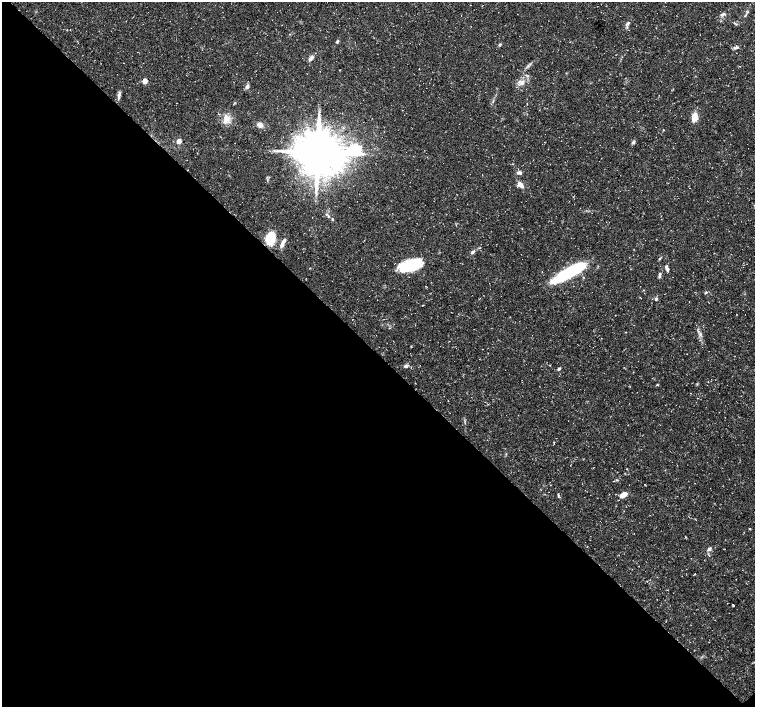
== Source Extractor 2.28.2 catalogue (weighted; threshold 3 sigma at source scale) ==
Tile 14 of 4 x 4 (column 2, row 4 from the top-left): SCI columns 1507-3011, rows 157-1565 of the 6028 x 6015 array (HDU 1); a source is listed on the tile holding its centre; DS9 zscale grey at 2 x 2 block average (1 PNG px = mean of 2 x 2 image px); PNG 757 x 709 px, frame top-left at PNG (2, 2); no overlay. Shown black and unused: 50% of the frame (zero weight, under 3 of 5 exposures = <1% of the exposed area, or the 3 px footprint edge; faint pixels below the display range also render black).
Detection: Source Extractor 2.28.2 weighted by HDU 2 'WHT'; one run over the whole footprint, this tile lists its part. Background 0.0424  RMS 0.0026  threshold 0.0117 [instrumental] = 3 sigma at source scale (4.5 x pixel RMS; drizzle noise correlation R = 1.50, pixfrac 1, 0.0396/0.0396 arcsec/px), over >= 5 px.
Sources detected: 44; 2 inside a brighter object's white glare — not listed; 1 inside a brighter listed object's ellipse — not listed separately; the other 41 listed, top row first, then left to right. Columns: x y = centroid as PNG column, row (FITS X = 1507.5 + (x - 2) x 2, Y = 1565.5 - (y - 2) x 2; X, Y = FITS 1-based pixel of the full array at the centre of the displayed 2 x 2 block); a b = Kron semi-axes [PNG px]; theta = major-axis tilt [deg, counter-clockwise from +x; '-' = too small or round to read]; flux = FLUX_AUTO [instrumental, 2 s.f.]
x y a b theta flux
722 14 6 4 9 1.2
745 15 4 2 - 0.52
628 23 4 3 - 0.7
337 41 5 3 - 0.78
500 45 4 3 - 0.69
736 47 7 4 12 1.3
311 58 9 4 41 1.7
145 81 3 3 - 11
522 83 8 3 17 1.8
247 86 6 4 66 1.3
119 94 8 4 83 1.8
694 117 8 5 81 8
227 119 8 6 73 3.7
260 125 6 5 - 3.1
179 141 3 3 - 9.4
633 142 5 4 - 1.1
356 149 5 4 - 76
318 152 11 11 - 2600
519 173 6 4 -4 1.8
520 185 7 5 -41 3.7
332 219 4 2 - 0.56
271 238 13 11 85 12
282 245 7 5 83 2.2
472 252 7 4 36 1.3
410 265 20 9 17 35
667 268 7 3 -70 1.8
568 272 39 9 28 48
660 275 6 3 80 1.1
706 292 3 3 - 0.56
656 299 4 4 - 0.86
615 315 2 2 - 0.2
406 366 4 4 - 1.4
559 369 5 3 - 0.84
657 385 3 2 - 0.49
645 485 3 2 - 0.3
623 495 7 4 35 4.9
558 496 4 3 - 0.64
750 529 3 2 - 0.37
634 533 2 2 - 0.17
709 549 5 4 - 1.4
733 606 2 2 - 1.6
Diffuse or blended objects may show on this block-average render without a row.